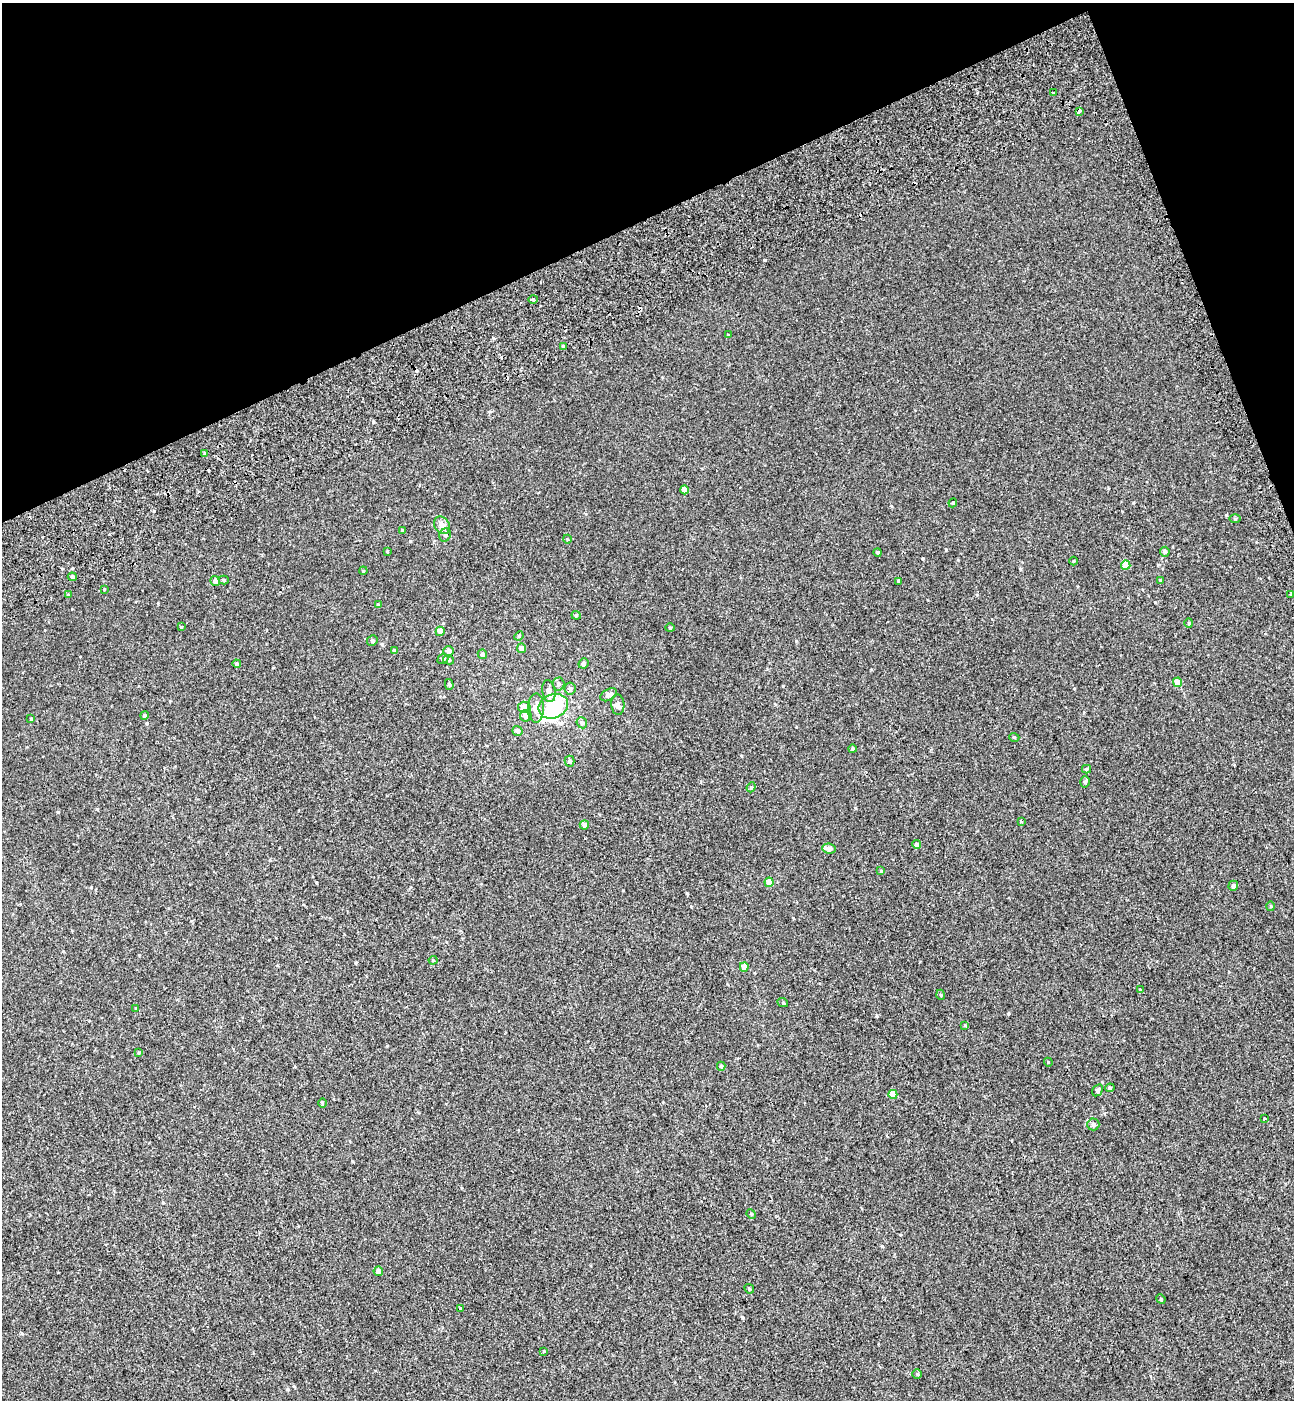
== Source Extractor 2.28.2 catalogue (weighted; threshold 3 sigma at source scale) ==
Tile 3 of 4 x 4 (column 3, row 1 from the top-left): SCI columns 2815-4106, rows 4297-5694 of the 5576 x 5797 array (HDU 1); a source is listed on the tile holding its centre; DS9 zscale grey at full resolution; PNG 1296 x 1402 px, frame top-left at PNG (2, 3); each listed source drawn as its Kron ellipse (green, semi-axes under 4 px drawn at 4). Shown black and unused: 19% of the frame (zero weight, under 2 of 3 exposures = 6% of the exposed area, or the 3 px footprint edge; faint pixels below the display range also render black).
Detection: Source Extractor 2.28.2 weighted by HDU 2 'WHT'; one run over the whole footprint, this tile lists its part. Background 5.37e-04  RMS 0.0065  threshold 0.0291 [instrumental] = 3 sigma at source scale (4.5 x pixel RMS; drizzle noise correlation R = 1.50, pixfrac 1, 0.0396/0.0396 arcsec/px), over >= 5 px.
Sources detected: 104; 3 inside a brighter object's white glare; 5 cosmic-ray / hot-pixel residue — neither listed nor drawn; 1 inside a brighter listed object's ellipse — not listed separately; the other 95 listed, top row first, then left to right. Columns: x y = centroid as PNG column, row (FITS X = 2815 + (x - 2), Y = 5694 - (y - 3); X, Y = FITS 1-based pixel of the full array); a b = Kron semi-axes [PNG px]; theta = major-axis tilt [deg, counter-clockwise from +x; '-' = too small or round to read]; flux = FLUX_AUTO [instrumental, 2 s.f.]
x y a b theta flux
1053 93 4 3 - 3.3
1079 111 4 3 - 4.4
533 299 5 3 - 0.73
728 335 4 3 - 0.46
563 346 4 3 - 0.9
205 453 4 3 - 1.5
685 490 4 4 - 5
953 503 4 4 - 0.65
1235 518 5 3 - 0.54
442 525 9 7 -54 4.5
402 530 4 4 - 0.62
445 535 7 5 67 1.4
567 539 4 3 - 0.47
387 551 3 3 - 0.52
878 552 4 4 - 0.78
1165 552 5 4 - 1.3
1073 561 4 3 - 0.42
1126 565 4 4 - 8.8
363 571 4 3 - 0.46
72 577 4 3 - 0.94
224 580 5 4 - 0.86
1161 580 4 4 - 0.8
215 581 5 5 - 1.8
899 581 4 3 - 1.1
104 589 4 3 - 0.45
1291 594 3 2 - 0.8
68 595 4 3 - 0.49
378 605 4 3 - 0.94
576 615 4 4 - 0.7
1189 623 4 4 - 0.69
181 627 3 3 - 0.42
670 628 4 4 - 0.73
440 631 4 4 - 4.2
519 636 5 4 - 0.7
372 641 5 5 - 1.1
522 648 5 4 - 3.9
394 650 4 3 - 0.89
449 651 5 5 - 2.9
482 654 5 4 - 1.2
443 659 6 4 41 0.84
449 660 5 4 - 0.95
583 663 5 5 - 1.2
237 664 4 4 - 0.91
1177 682 5 4 - 6.2
449 684 5 4 - 0.82
558 684 6 6 - 1.6
570 689 6 5 - 1.5
549 691 11 6 -79 3.5
609 695 9 5 31 2.9
618 705 10 6 -87 2.3
553 706 15 12 22 27
524 707 6 5 - 6.5
536 708 14 8 89 6.2
144 715 4 4 - 1.3
526 716 6 5 - 3.5
31 719 4 3 - 0.62
582 723 6 5 - 1.4
517 731 5 4 - 2.2
1014 737 5 3 - 0.46
852 749 4 4 - 0.95
570 761 5 5 - 1.4
1086 769 4 4 - 0.81
1085 782 6 4 73 1.1
751 787 5 4 - 0.87
1021 821 4 3 - 0.74
584 825 5 4 - 2.8
917 845 4 4 - 3
829 849 7 5 -9 3.3
881 871 4 3 - 0.57
769 882 4 4 - 7.3
1233 886 5 5 - 1.7
1271 906 5 3 - 0.56
433 960 4 4 - 0.6
744 967 5 4 - 4.9
1141 990 4 3 - 3.3
941 995 5 3 - 0.51
783 1003 5 3 - 0.53
136 1008 4 4 - 0.46
965 1025 3 3 - 2
139 1053 4 3 - 0.6
1048 1062 4 3 - 0.47
721 1066 4 4 - 0.89
1110 1088 5 4 - 0.82
1097 1090 6 4 58 1.3
893 1094 4 4 - 6.4
322 1103 5 3 - 0.63
1264 1119 3 3 - 1.3
1093 1124 6 6 - 1.8
751 1214 5 4 - 0.56
378 1271 4 4 - 3.4
749 1289 5 4 - 0.77
1161 1299 5 4 - 0.65
461 1308 3 3 - 0.58
543 1351 3 3 - 2.2
917 1374 4 4 - 0.66
Overlapping masked pixels (flux is a lower limit): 1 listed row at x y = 1079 111
Unlisted compact peaks at least as high as the median listed source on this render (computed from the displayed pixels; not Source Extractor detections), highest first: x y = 1226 515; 97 809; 1020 569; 91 887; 58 812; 410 541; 742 1317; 154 511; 1155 602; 493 338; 373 422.